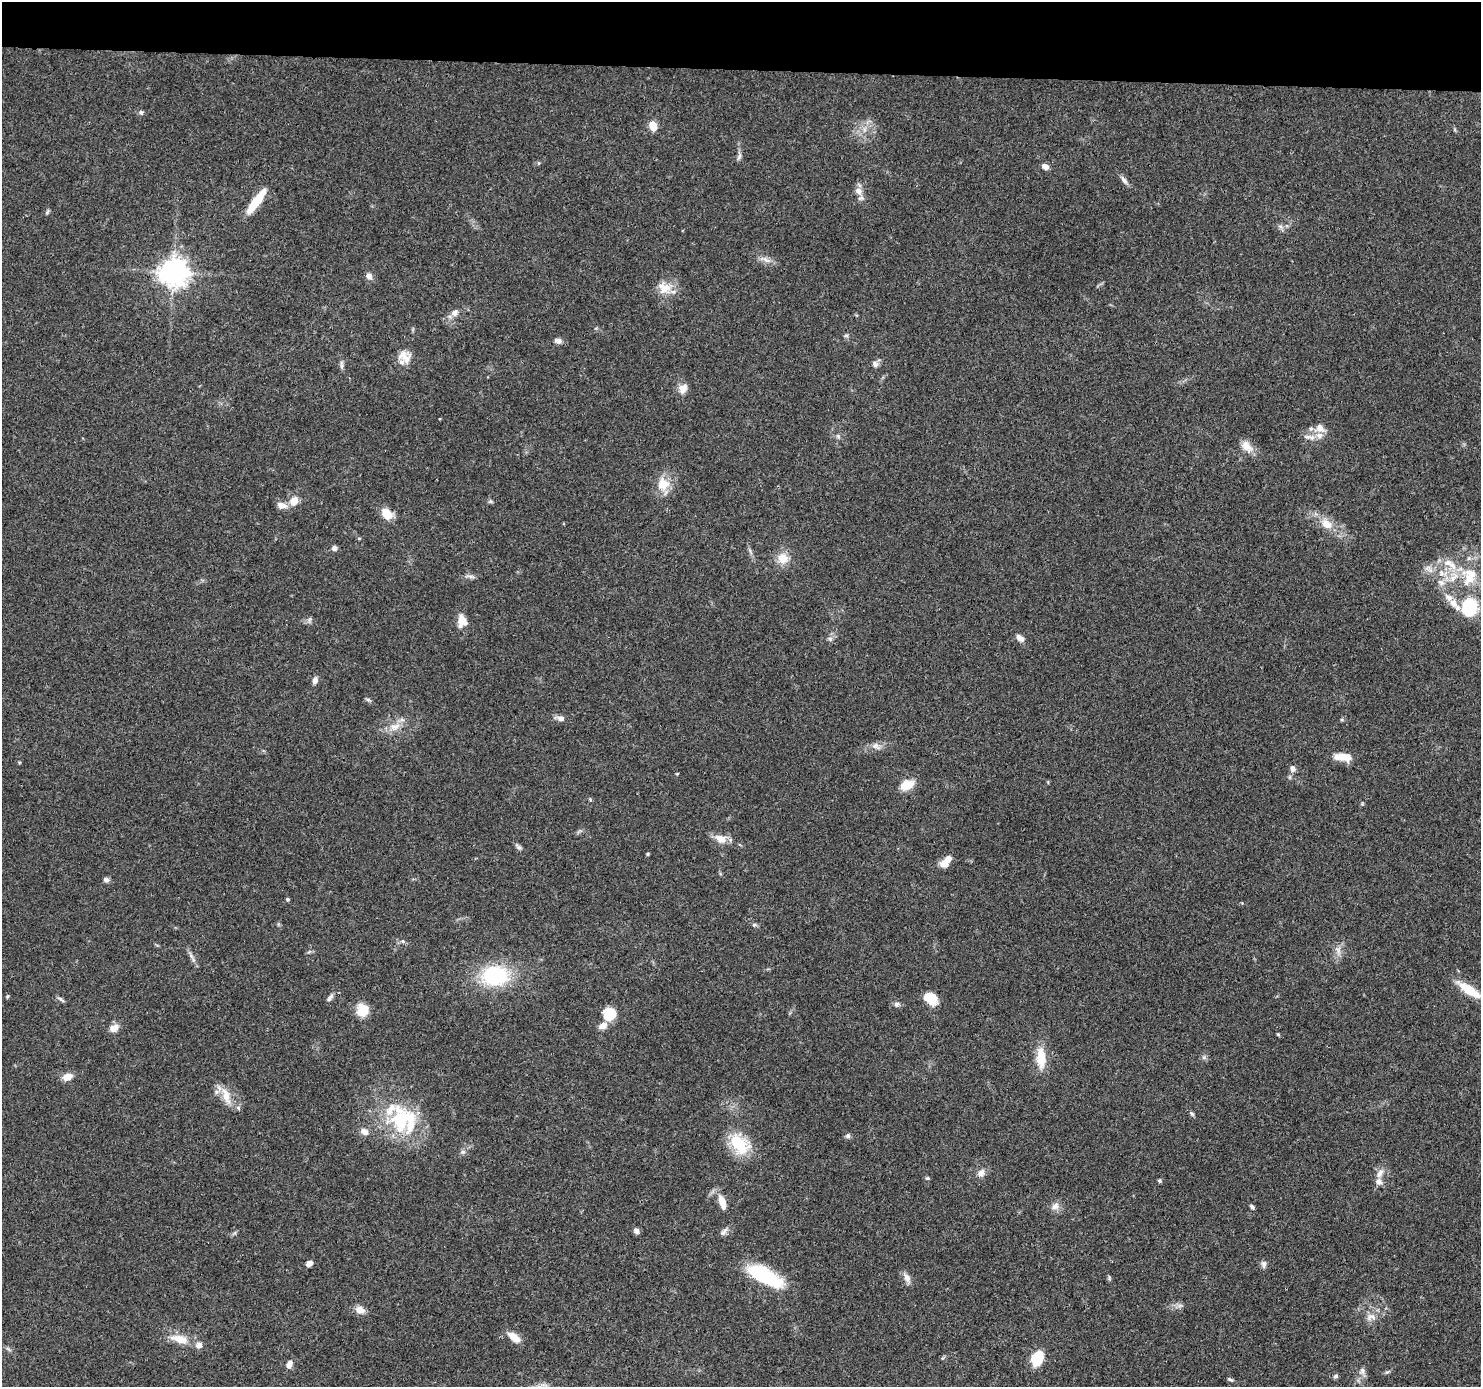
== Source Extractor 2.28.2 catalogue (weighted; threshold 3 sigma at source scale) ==
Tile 2 of 3 x 3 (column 2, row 1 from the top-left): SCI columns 1482-2960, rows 2974-4358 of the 4440 x 4461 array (HDU 1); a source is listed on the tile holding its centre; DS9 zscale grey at full resolution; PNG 1483 x 1389 px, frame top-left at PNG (2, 2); no overlay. Shown black and unused: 5% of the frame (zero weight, under 3 of 4 exposures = <1% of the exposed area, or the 3 px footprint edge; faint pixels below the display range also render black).
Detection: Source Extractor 2.28.2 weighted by HDU 2 'WHT'; one run over the whole footprint, this tile lists its part. Background 0.0572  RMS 0.0051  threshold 0.023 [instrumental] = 3 sigma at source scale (4.5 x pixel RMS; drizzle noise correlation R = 1.50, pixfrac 1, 0.05/0.05 arcsec/px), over >= 5 px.
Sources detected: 124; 1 inside a brighter object's white glare — not listed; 12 inside a brighter listed object's ellipse — not listed separately; the other 111 listed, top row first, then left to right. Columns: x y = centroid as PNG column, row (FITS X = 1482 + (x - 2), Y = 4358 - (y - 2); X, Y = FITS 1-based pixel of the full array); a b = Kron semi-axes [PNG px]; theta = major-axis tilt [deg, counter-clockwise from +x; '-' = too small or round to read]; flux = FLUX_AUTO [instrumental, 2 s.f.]
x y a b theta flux
141 112 6 6 - 1.1
653 126 8 6 -74 7.6
864 129 7 4 90 1.5
739 157 12 4 66 1.4
539 163 5 4 - 0.57
1045 166 7 6 - 2.8
1124 180 13 6 -54 2.1
859 191 12 9 -52 3.6
256 201 30 8 54 15
47 212 8 4 55 0.8
1280 227 8 4 -45 1.3
766 260 16 6 -27 3
173 272 9 9 - 580
369 276 9 6 -65 2.4
664 288 19 16 -15 8.5
455 313 11 8 42 2.7
846 335 7 4 0 0.81
558 341 9 7 -10 1.9
405 357 17 14 -34 5.9
875 364 9 7 -45 1.9
341 365 13 4 -90 1.5
683 388 13 10 63 4.1
1320 428 14 12 -42 4.5
1312 438 9 8 - 2.7
1246 446 18 12 -47 5.4
663 484 19 17 86 9.4
294 501 12 9 51 5.4
490 501 6 4 -71 0.79
282 505 13 8 -10 3.6
387 514 10 8 -48 10
1326 524 14 11 -35 6.9
334 548 7 6 - 1.6
783 558 13 12 - 7.5
1448 563 15 9 -10 5.7
1429 569 15 8 -40 3.3
1441 573 10 7 -75 3.3
471 576 12 4 -10 1.5
1469 576 27 20 76 19
1454 604 15 10 -55 5.7
1470 608 17 15 -82 27
310 619 8 3 71 0.94
462 621 17 12 -84 5.4
1020 638 11 7 -36 2.7
830 639 6 5 - 1.3
315 680 8 6 72 2.2
368 700 7 5 -29 0.94
561 718 9 7 -6 2.5
1342 720 6 4 -1 0.67
395 727 16 10 17 5.8
876 746 13 8 -27 2.8
1343 757 20 8 -6 7.6
1292 768 9 7 -66 2
677 774 4 3 - 0.47
907 785 12 8 21 11
720 839 16 10 -26 5.5
519 847 12 5 -41 1.4
648 854 5 3 - 0.54
945 862 11 8 34 5.6
106 880 7 6 - 1.6
287 899 5 4 - 0.71
754 925 7 5 -6 0.96
403 941 6 5 - 1
1338 950 8 5 -60 1.9
191 956 10 5 -54 1.7
495 976 25 19 3 45
1469 990 31 9 -33 11
330 997 10 5 50 1.6
931 998 14 10 -39 10
61 999 10 4 -39 1.1
897 1004 7 7 - 1.5
363 1010 14 13 - 8.3
609 1014 12 11 - 13
603 1026 11 8 26 3.6
114 1028 11 8 27 4.5
1278 1034 5 4 - 0.55
1041 1058 25 10 -87 12
68 1077 12 8 27 4.3
226 1096 24 9 -74 6.9
238 1108 6 5 - 0.97
1192 1113 8 4 -48 0.98
401 1119 40 29 -60 42
364 1132 11 8 -28 3.2
848 1136 7 7 - 1.2
739 1144 26 17 -54 22
463 1152 6 6 - 1.2
981 1173 10 8 56 2.9
1380 1173 14 7 51 2.9
927 1178 6 5 - 0.8
1159 1181 5 5 - 0.82
722 1202 17 7 -72 6.1
1055 1206 11 9 39 3.1
1252 1207 5 4 - 1.2
636 1230 7 6 - 2
724 1232 13 6 47 2
309 1263 6 5 - 2.6
1264 1264 9 6 -83 1.7
761 1274 37 16 -27 34
907 1278 13 8 -66 3
1109 1278 7 4 -72 0.72
1180 1305 7 4 1 1.3
360 1310 10 8 -24 4.5
1371 1317 14 9 4 4.1
514 1337 16 8 -39 5.9
180 1339 26 10 -13 8.6
8 1349 9 3 -45 0.91
1037 1358 11 9 65 22
289 1364 10 6 60 3.1
1362 1371 9 6 -80 1.9
1388 1372 9 3 21 0.83
1336 1376 7 5 18 1
1230 1379 8 4 -25 0.86